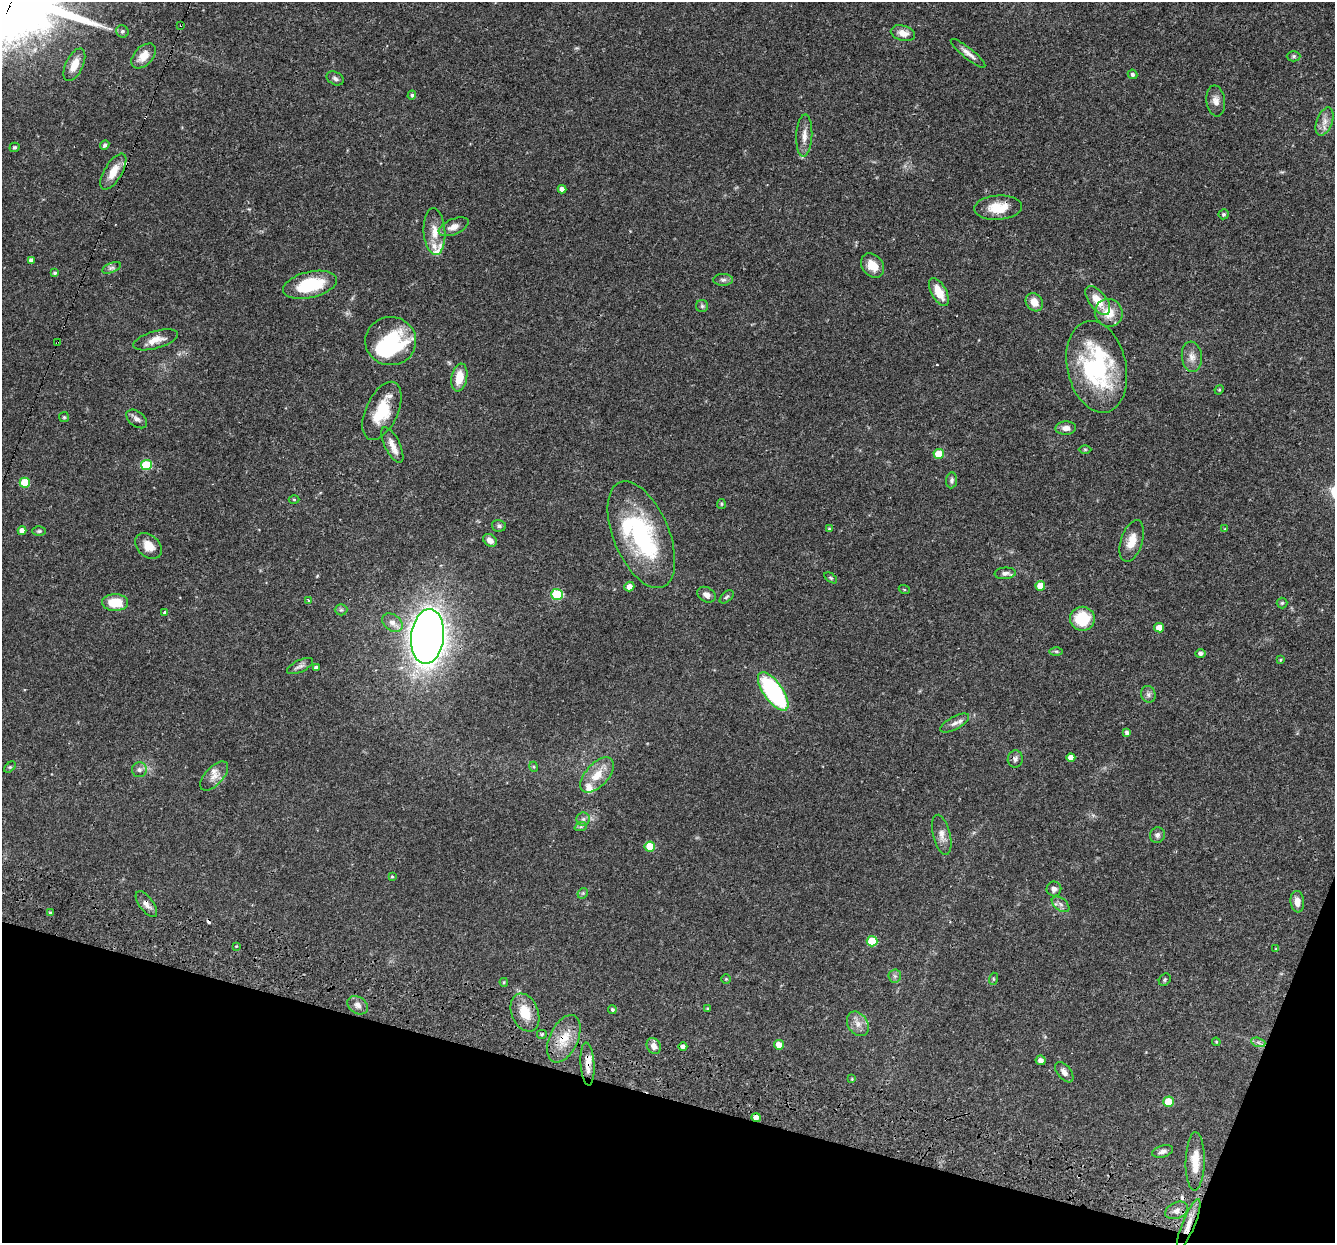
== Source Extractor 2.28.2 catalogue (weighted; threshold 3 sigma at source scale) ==
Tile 15 of 4 x 4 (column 3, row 4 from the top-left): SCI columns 2668-4000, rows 258-1498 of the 5355 x 5411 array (HDU 1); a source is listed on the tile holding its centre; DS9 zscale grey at full resolution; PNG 1337 x 1245 px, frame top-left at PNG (2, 2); each listed source drawn as its Kron ellipse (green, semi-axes under 4 px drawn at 4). Shown black and unused: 14% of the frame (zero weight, under 3 of 4 exposures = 3% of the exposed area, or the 3 px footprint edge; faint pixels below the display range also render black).
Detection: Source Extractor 2.28.2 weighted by HDU 2 'WHT'; one run over the whole footprint, this tile lists its part. Background 0.0577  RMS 0.0033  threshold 0.015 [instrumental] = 3 sigma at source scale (4.5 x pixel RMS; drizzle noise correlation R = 1.50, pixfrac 1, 0.05/0.05 arcsec/px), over >= 5 px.
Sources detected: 148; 1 too faint to see at this stretch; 2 inside a brighter object's white glare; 4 cosmic-ray / hot-pixel residue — neither listed nor drawn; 6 inside a brighter listed object's ellipse — not listed separately; the other 135 listed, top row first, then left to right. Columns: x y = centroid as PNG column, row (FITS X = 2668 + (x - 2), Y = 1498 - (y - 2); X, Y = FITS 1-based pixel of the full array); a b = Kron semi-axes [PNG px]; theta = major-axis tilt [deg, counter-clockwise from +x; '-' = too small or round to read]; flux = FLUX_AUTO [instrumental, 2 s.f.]
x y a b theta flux
181 25 3 2 - 0.37
122 31 6 6 - 0.78
903 33 12 7 -14 2.8
968 53 22 5 -39 2.2
144 56 15 9 45 4.5
1294 56 7 5 -1 0.58
74 65 17 8 65 4.3
1133 74 5 4 - 0.63
335 78 9 6 -29 0.95
412 95 4 4 - 0.63
1216 101 15 9 -82 2.3
1325 121 14 8 70 2.5
804 136 21 8 87 2.9
105 145 5 4 - 0.96
15 147 5 4 - 0.67
113 172 20 9 59 4.8
562 189 4 4 - 1.5
998 208 24 12 3 7.1
1223 214 5 5 - 0.66
454 227 16 7 22 2.6
434 232 23 11 -86 4.6
31 260 4 4 - 1.2
872 266 13 10 -51 4.5
111 268 10 4 21 0.94
55 273 4 4 - 0.51
723 280 10 6 1 1
310 285 27 13 13 16
939 292 15 7 -62 5.5
1098 300 17 8 -52 5.2
1034 302 9 8 - 3.7
702 306 6 6 - 0.64
1109 313 14 13 - 5.8
156 340 23 8 16 3.7
391 341 25 24 - 25
57 343 3 2 - 0.31
1192 357 15 10 -84 2.6
1097 367 46 29 -77 43
459 377 14 7 79 5.5
1219 390 5 4 - 0.3
382 411 31 16 65 11
64 417 5 5 - 0.44
137 419 12 7 -38 1.4
1066 428 10 6 2 2.1
392 445 19 7 -64 2.8
1085 449 6 4 0 0.46
939 454 5 5 - 9.3
146 465 5 5 - 16
951 480 8 5 84 0.9
25 483 5 5 - 12
294 500 5 3 - 0.33
721 504 5 4 - 0.41
499 526 7 6 - 0.79
829 529 4 4 - 0.37
1225 529 4 4 - 0.33
22 531 4 4 - 2.2
39 531 6 4 1 0.51
641 535 56 28 -67 40
490 540 7 5 -39 1.9
1132 541 22 10 72 4.4
149 546 15 11 -43 4
1005 573 10 5 4 1.4
831 578 7 3 -36 0.43
629 586 5 4 - 2.4
1040 586 5 5 - 4.4
904 589 5 3 - 0.29
557 594 5 5 - 24
706 595 10 7 -28 1.7
727 597 8 5 44 0.64
308 601 3 3 - 0.45
115 602 13 8 -1 8.3
1282 603 5 5 - 0.47
341 610 6 5 - 0.65
165 612 4 3 - 0.69
1082 619 12 12 - 12
392 623 11 8 -37 1.9
1159 628 5 4 - 3.1
428 636 27 16 84 400
1056 651 6 4 0 0.55
1201 654 5 4 - 1.1
1280 660 4 3 - 0.35
300 666 14 6 25 1.3
316 668 4 4 - 1
773 691 22 9 -55 47
1148 694 8 7 - 1.1
955 723 16 6 28 1.7
1127 733 4 4 - 0.9
1071 758 4 4 - 2.2
1015 759 8 7 - 1.2
10 767 7 4 43 0.49
534 767 5 3 - 0.34
139 770 7 7 - 1.1
597 775 21 11 48 6
214 776 18 9 47 2.8
583 819 6 6 - 0.98
581 826 6 4 21 0.51
942 835 20 8 -76 2.6
1157 835 8 7 - 1.2
650 847 5 5 - 10
392 877 4 3 - 0.33
1054 889 7 7 - 1.3
583 893 6 4 45 0.49
1297 902 11 6 -84 2.6
146 904 15 7 -53 2
1061 904 10 6 -38 1.3
50 913 4 4 - 0.49
872 941 5 5 - 11
236 946 3 2 - 0.24
1276 949 4 3 - 0.36
895 976 6 6 - 0.84
726 979 4 4 - 0.29
993 979 6 4 72 0.34
1165 980 6 5 - 0.53
504 982 4 3 - 0.38
358 1005 11 8 -34 1.8
708 1009 4 3 - 0.42
612 1010 4 4 - 0.61
525 1013 20 13 -68 7.1
858 1024 13 9 -56 2.6
542 1034 5 4 - 0.58
564 1039 25 14 65 7
1216 1042 4 3 - 0.38
1258 1042 7 4 -19 0.76
779 1045 5 4 - 2.7
654 1046 8 6 -59 2.2
683 1047 4 4 - 1.1
1041 1060 5 4 - 1.6
587 1064 21 7 -86 3.1
1064 1072 12 6 -51 1.7
852 1079 4 3 - 0.25
1168 1102 5 5 - 7.3
756 1117 4 4 - 1.7
1163 1151 11 5 16 1.3
1195 1161 29 9 89 6.1
1177 1210 12 8 25 1.8
1189 1224 26 6 68 3.6
Overlapping masked pixels (flux is a lower limit): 8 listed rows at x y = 181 25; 998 208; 57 343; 146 904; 564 1039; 587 1064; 756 1117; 1189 1224